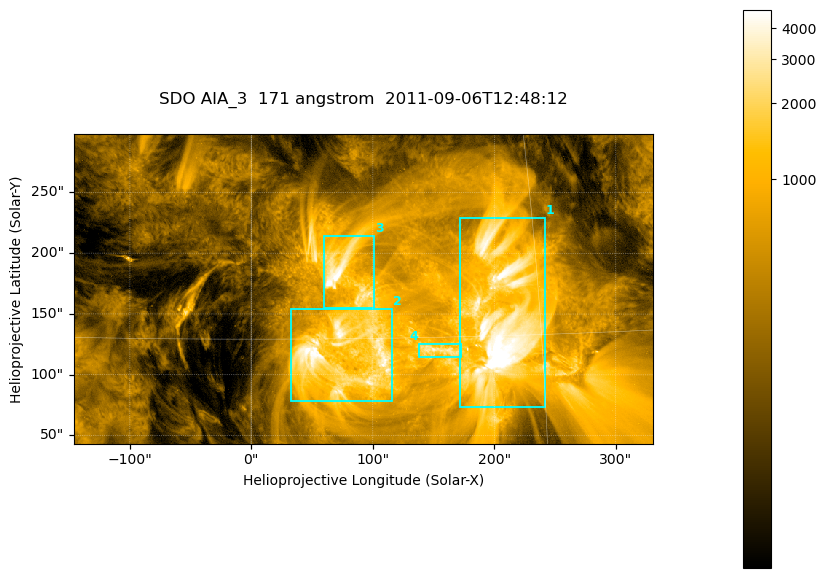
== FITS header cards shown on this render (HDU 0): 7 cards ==
TELESCOP= 'SDO     '           /
INSTRUME= 'AIA_3   '           /
WAVELNTH=                  171 /
WAVEUNIT= 'angstrom'           /
DATE-OBS= '2011-09-06T12:48:12.34' /
CTYPE1  = 'HPLN-TAN'           /
CTYPE2  = 'HPLT-TAN'           /

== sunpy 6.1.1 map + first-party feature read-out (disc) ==
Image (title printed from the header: SDO AIA_3  171 angstrom  2011-09-06T12:48:12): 795 x 425 px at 0.599 arcsec/px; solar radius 952 arcsec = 1588 px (partial field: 4.3% of the solar disc is inside the frame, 100% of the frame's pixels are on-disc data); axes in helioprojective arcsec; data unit not stated in the header (colour bar unlabelled)
Pointing: header CRPIX1/2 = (2050.96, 2049.84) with CRVAL1/2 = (0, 0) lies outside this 795 x 425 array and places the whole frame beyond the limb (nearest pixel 1.29 R_sun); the SolarSoft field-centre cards XCEN/YCEN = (92.1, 170.6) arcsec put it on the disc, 1670 arcsec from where CRPIX/CRVAL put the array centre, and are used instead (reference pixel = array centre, CRVAL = XCEN/YCEN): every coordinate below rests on XCEN/YCEN
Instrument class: DISC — disc imager (sunpy class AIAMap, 171 A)
Bright regions (active regions / flare kernels): reference = the on-disc median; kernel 7 px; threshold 5 sigma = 1537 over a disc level ~335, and >= 1.15x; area >= 337 px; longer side >= 5 px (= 3 arcsec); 4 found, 4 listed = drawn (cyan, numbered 1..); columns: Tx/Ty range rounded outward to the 2 arcsec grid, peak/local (2 s.f.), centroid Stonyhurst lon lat
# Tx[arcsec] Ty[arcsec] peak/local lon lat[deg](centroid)
1 172..242 72..230 22 +13 +16
2 32..116 78..154 14 +5 +14
3 58..102 154..214 15 +5 +18
4 138..174 114..126 8.2 +10 +14